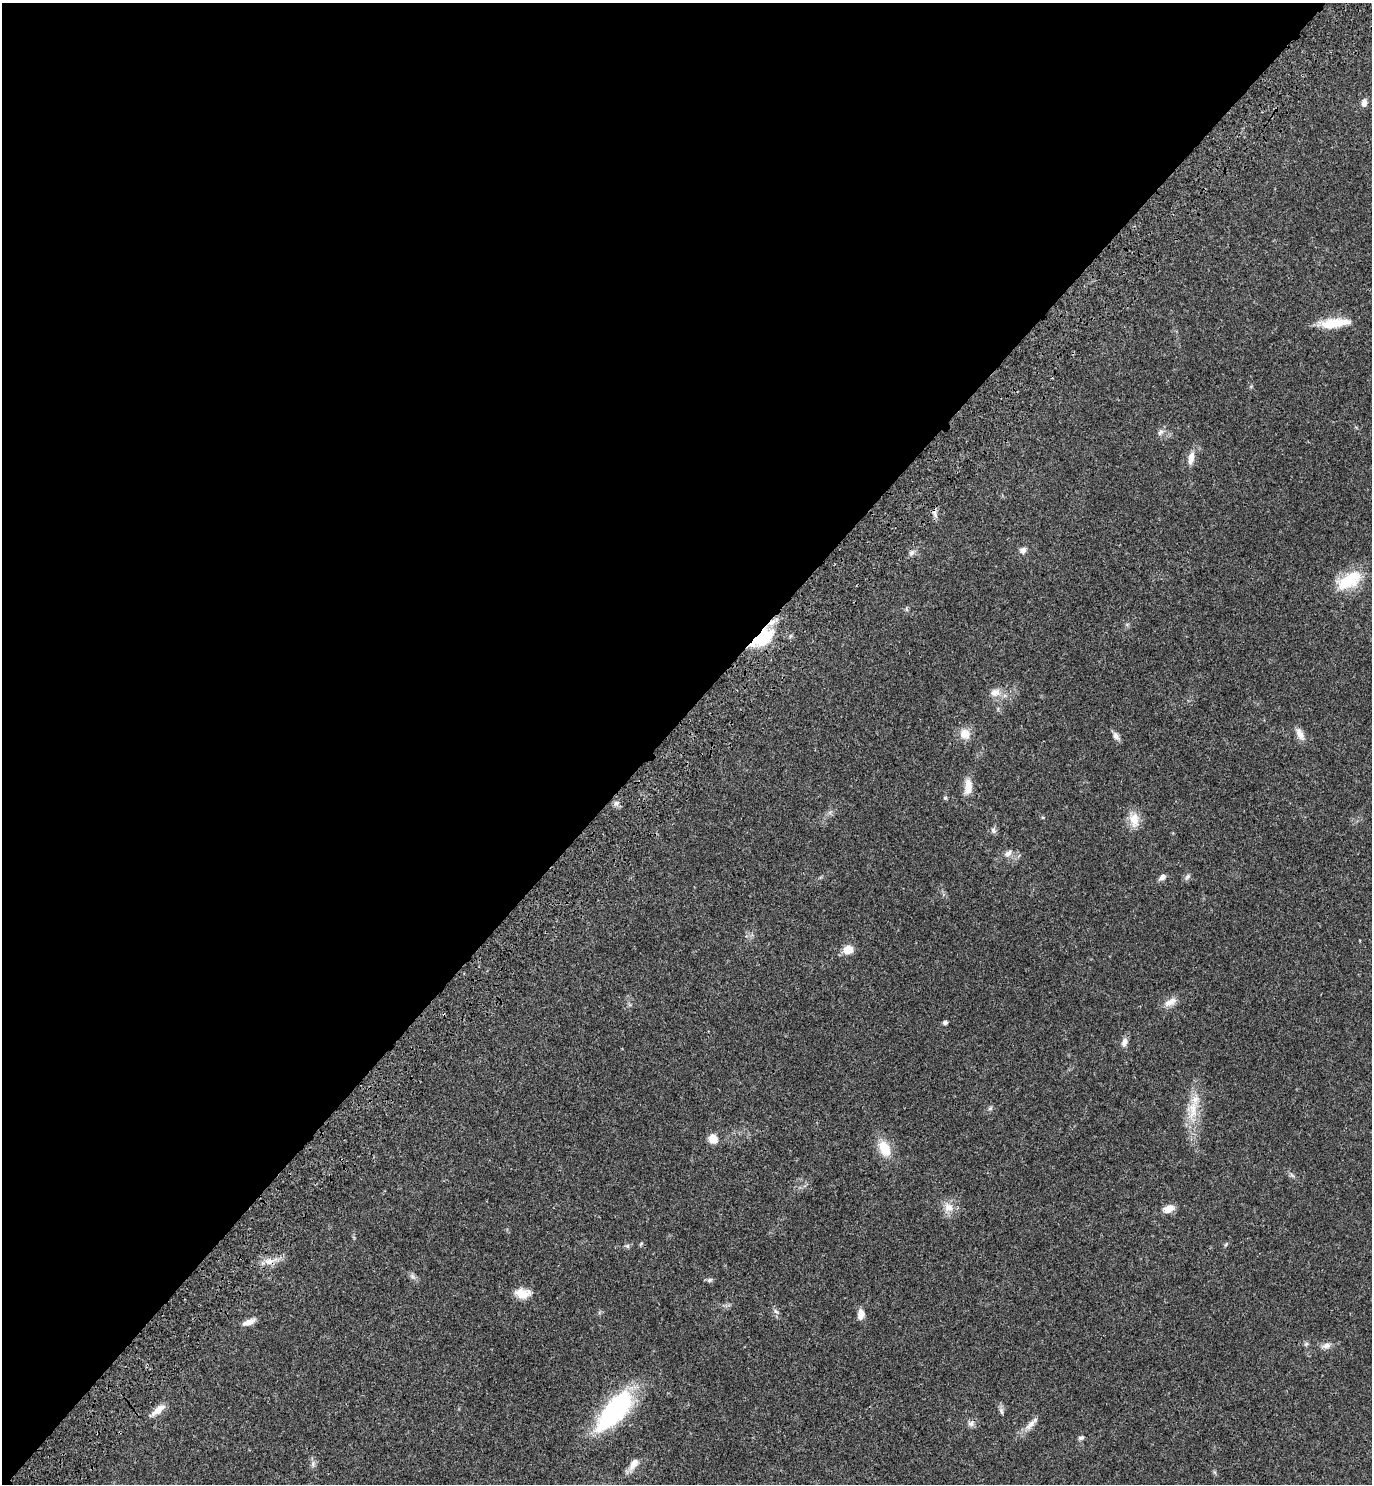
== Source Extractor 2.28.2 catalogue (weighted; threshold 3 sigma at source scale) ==
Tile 5 of 4 x 4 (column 1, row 2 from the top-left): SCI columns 389-1758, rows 3058-4539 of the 6117 x 6117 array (HDU 1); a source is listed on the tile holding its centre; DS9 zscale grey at full resolution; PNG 1374 x 1486 px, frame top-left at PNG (2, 3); no overlay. Shown black and unused: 48% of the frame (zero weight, under 3 of 4 exposures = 6% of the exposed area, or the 3 px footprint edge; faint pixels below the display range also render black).
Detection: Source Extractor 2.28.2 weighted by HDU 2 'WHT'; one run over the whole footprint, this tile lists its part. Background 0.0271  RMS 0.0024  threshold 0.011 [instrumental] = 3 sigma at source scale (4.5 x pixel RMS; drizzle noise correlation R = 1.50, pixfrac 1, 0.05/0.05 arcsec/px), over >= 5 px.
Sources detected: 52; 1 inside a brighter object's white glare — not listed; the other 51 listed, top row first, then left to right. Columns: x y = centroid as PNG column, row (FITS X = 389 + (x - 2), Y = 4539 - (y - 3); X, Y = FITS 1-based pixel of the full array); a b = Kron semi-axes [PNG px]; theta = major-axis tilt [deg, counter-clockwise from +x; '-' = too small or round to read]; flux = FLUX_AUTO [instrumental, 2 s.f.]
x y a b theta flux
1364 103 10 6 -90 1.3
1332 324 32 12 6 6.3
1160 432 10 6 51 0.82
1191 458 18 8 79 2.1
934 514 11 6 -66 0.86
1023 550 8 7 - 1.2
912 553 10 7 56 0.84
1349 580 31 15 29 10
766 639 34 18 54 9.5
995 692 15 11 5 2.2
965 734 12 11 - 3.1
1300 734 18 8 -60 1.9
1116 736 10 7 -60 1.1
968 787 20 9 83 3
945 798 5 5 - 0.36
616 803 8 7 - 0.83
1134 820 21 12 -82 3.2
993 831 8 7 - 0.71
1008 853 13 8 41 1.3
1162 877 8 6 34 1.1
1187 877 9 6 59 0.67
848 950 11 9 13 2.9
1170 1002 20 9 30 2.1
945 1023 6 5 - 0.54
1124 1042 11 7 70 1.3
990 1108 7 5 44 0.46
1193 1111 29 13 85 6.1
713 1138 11 10 - 2.4
884 1148 21 13 -66 5.1
1292 1175 7 5 -45 0.54
949 1207 16 12 -41 2.6
1168 1209 12 8 24 2.5
1226 1245 7 3 71 0.29
627 1246 6 5 - 0.47
269 1261 19 8 13 2.5
413 1276 11 6 -49 0.8
709 1280 8 5 26 0.52
523 1293 20 12 -2 3.1
776 1311 7 5 -33 0.55
861 1314 11 7 85 2
249 1322 18 6 22 1.7
1306 1344 7 4 44 0.4
1326 1346 13 7 15 1.3
158 1410 22 7 38 2.4
615 1411 42 17 48 41
1001 1411 9 5 -83 0.71
971 1423 10 8 36 1
1030 1425 23 7 43 2
1081 1438 7 5 17 0.56
313 1464 10 4 90 0.71
633 1464 17 9 56 2.3
Overlapping masked pixels (flux is a lower limit): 2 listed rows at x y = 766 639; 269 1261